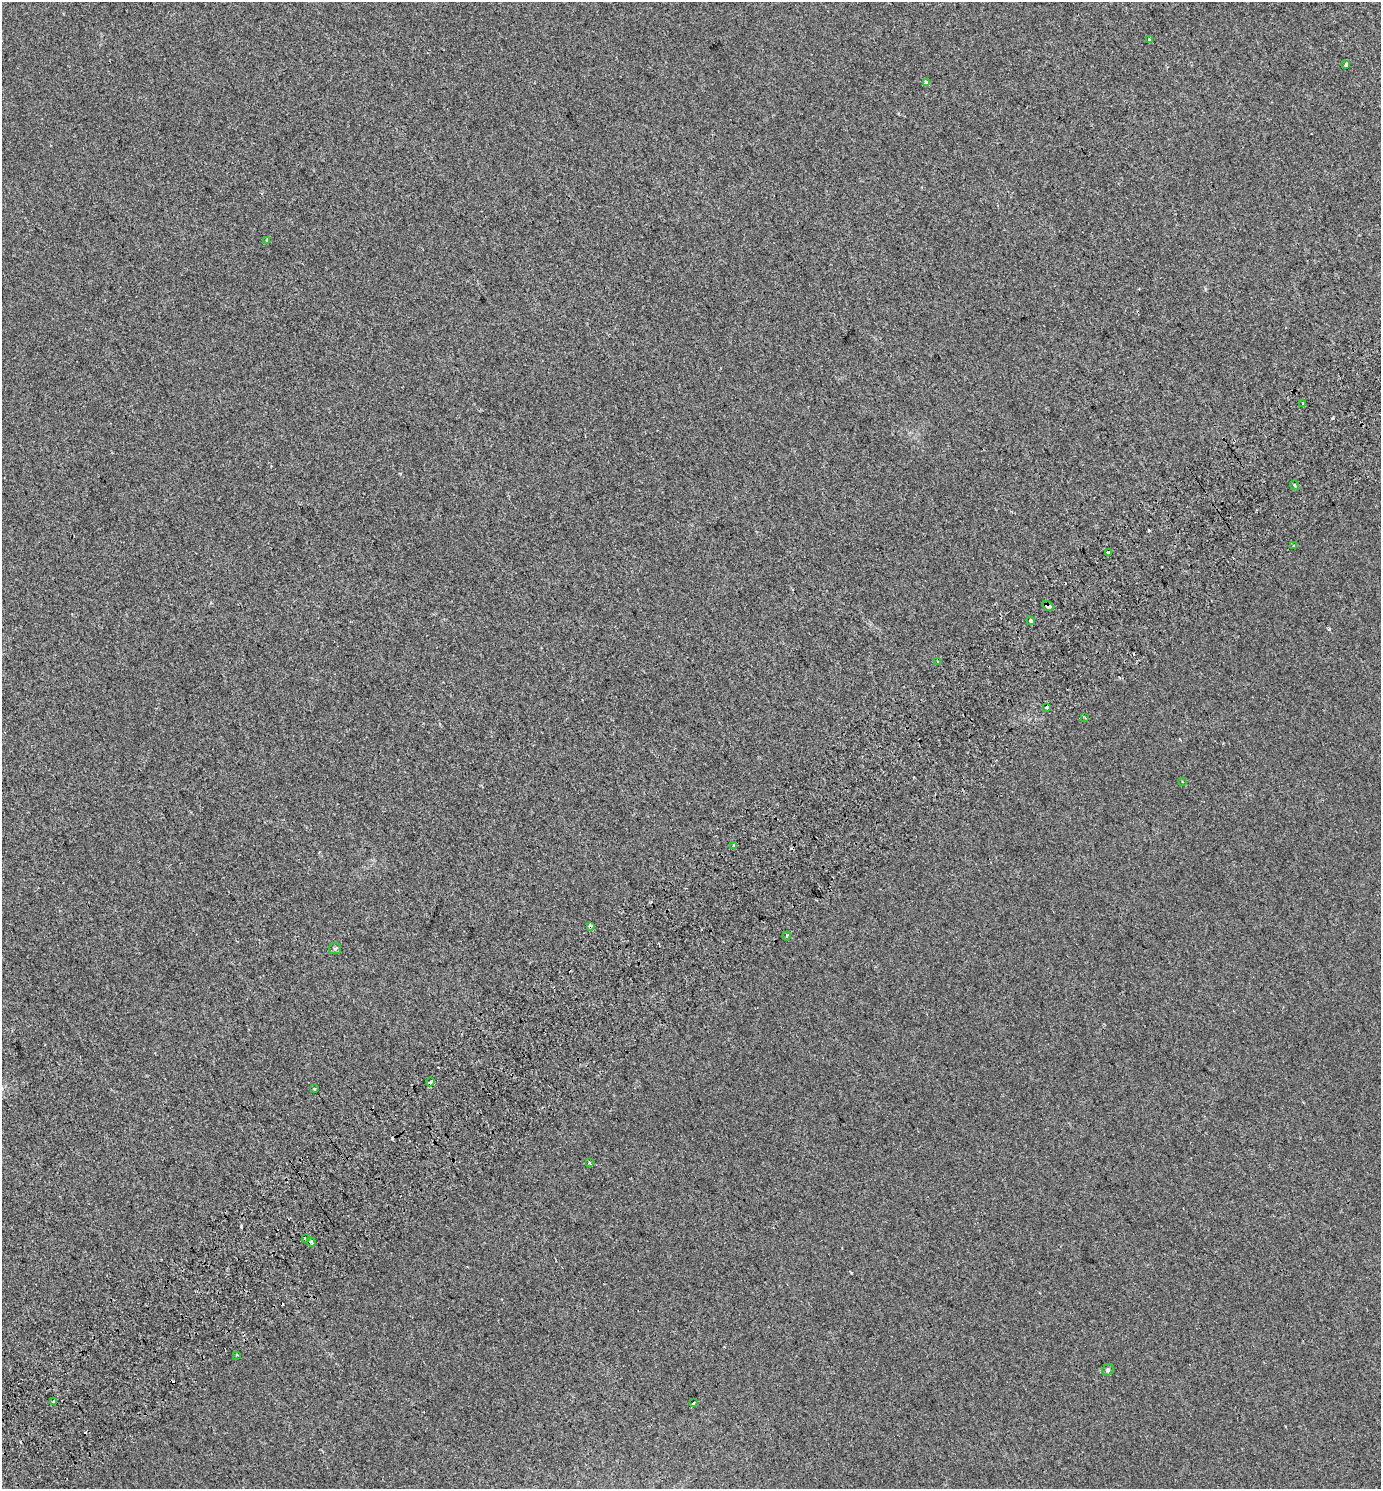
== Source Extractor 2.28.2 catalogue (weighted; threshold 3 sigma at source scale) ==
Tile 7 of 4 x 4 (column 3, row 2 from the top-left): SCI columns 3034-4412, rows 3036-4522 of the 6007 x 6078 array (HDU 1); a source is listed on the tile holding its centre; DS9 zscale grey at full resolution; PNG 1383 x 1491 px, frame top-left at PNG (2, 2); each listed source drawn as its Kron ellipse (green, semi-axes under 4 px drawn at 4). Shown black and unused: <1% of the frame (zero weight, under 2 of 3 exposures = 4% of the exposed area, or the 3 px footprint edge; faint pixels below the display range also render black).
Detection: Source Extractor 2.28.2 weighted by HDU 2 'WHT'; one run over the whole footprint, this tile lists its part. Background 4.72e-04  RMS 0.0047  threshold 0.0213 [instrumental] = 3 sigma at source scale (4.5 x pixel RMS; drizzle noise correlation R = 1.50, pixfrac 1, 0.0396/0.0396 arcsec/px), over >= 5 px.
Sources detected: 35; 8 cosmic-ray / hot-pixel residue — neither listed nor drawn; the other 27 listed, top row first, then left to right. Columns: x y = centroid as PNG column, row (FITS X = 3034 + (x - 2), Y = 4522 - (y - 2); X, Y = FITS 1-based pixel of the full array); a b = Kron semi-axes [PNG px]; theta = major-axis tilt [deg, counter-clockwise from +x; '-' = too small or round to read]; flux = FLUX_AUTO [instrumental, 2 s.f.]
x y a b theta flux
1149 40 3 3 - 0.92
1346 64 4 3 - 2
926 83 4 3 - 4.6
267 240 3 3 - 0.63
1303 403 3 3 - 1.5
1295 485 5 3 - 0.99
1294 545 3 2 - 0.75
1109 552 4 3 - 2.3
1048 606 6 3 -33 6.8
1031 621 4 3 - 2.3
938 662 3 3 - 2.6
1047 707 3 3 - 3.9
1085 718 3 2 - 0.3
1182 782 3 2 - 0.34
734 846 3 3 - 2.7
590 926 3 3 - 4.5
787 936 4 3 - 0.56
335 949 6 5 - 0.76
430 1082 4 3 - 21
314 1089 3 2 - 0.7
590 1163 4 3 - 1.8
305 1238 4 3 - 7.8
311 1242 4 3 - 2.8
237 1355 3 2 - 0.59
1108 1370 6 5 - 0.72
54 1401 3 3 - 2.7
693 1403 4 3 - 2.7
Overlapping masked pixels (flux is a lower limit): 5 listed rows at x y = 926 83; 1048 606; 590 926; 430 1082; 311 1242